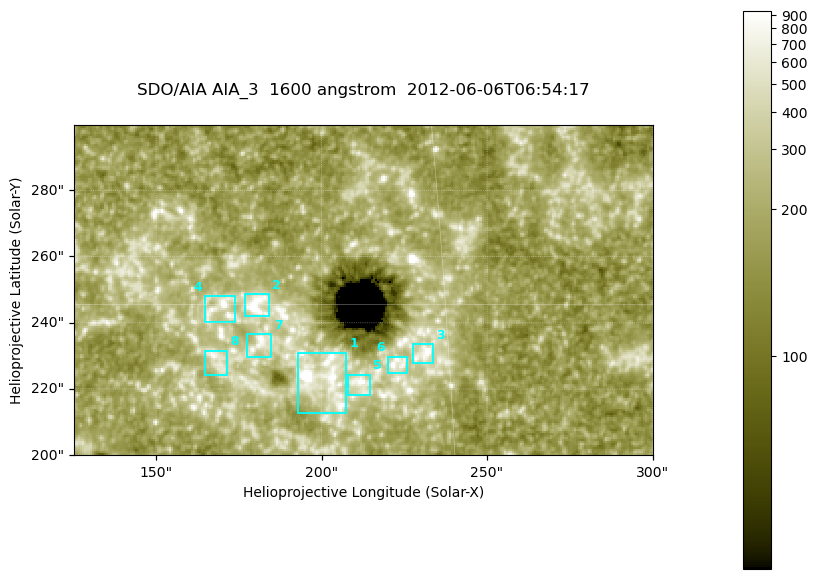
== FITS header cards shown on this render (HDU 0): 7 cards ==
TELESCOP= 'SDO/AIA '
INSTRUME= 'AIA_3   '
WAVELNTH=                 1600
WAVEUNIT= 'angstrom'
DATE-OBS= '2012-06-06T06:54:17.12'
CTYPE1  = 'HPLN-TAN'
CTYPE2  = 'HPLT-TAN'

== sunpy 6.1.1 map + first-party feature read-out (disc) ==
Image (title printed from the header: SDO/AIA AIA_3  1600 angstrom  2012-06-06T06:54:17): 287 x 164 px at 0.609 arcsec/px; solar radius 946 arcsec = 1552 px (partial field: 0.6% of the solar disc is inside the frame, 100% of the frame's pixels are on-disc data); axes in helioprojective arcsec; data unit not stated in the header (colour bar unlabelled)
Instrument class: DISC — disc imager (sunpy class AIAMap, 1600 A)
Bright regions (active regions / flare kernels): reference = the on-disc median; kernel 3 px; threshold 5 sigma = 325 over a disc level ~183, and >= 1.15x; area >= 47 px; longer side >= 3 px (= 1.8 arcsec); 8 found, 8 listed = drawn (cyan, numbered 1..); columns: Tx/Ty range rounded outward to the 2 arcsec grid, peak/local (2 s.f.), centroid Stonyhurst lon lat
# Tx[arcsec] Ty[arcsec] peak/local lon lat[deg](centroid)
1 192..208 212..232 11 +13 +14
2 176..184 242..250 8.8 +11 +15
3 226..234 228..234 6.4 +15 +14
4 164..174 240..248 5.8 +11 +15
5 208..216 218..226 5.7 +13 +13
6 220..226 224..230 4.9 +14 +14
7 176..186 230..238 5 +11 +14
8 164..172 224..232 4.2 +11 +14